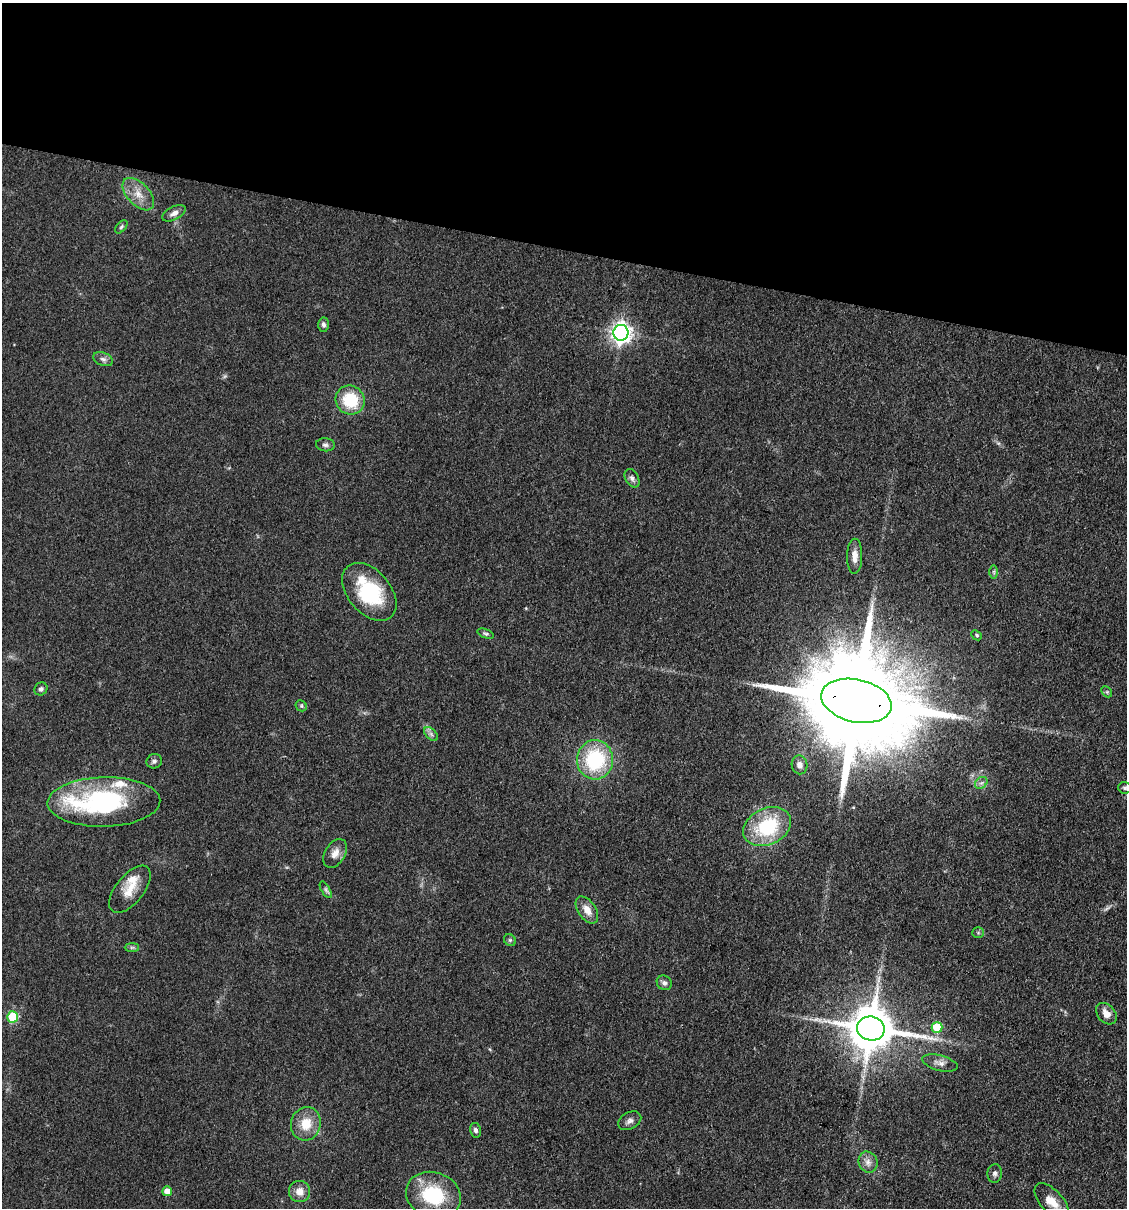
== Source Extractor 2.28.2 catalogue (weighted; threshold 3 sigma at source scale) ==
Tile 2 of 4 x 4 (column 2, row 1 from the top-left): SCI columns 1358-2482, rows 3622-4827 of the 4848 x 4827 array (HDU 1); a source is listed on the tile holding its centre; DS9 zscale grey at full resolution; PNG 1129 x 1210 px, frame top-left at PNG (2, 3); each listed source drawn as its Kron ellipse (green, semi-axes under 4 px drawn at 4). Shown black and unused: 20% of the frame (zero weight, under 3 of 4 exposures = <1% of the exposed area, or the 3 px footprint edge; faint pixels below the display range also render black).
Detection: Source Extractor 2.28.2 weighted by HDU 2 'WHT'; one run over the whole footprint, this tile lists its part. Background 0.0764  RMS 0.0059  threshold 0.0266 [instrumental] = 3 sigma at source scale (4.5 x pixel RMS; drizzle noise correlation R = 1.50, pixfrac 1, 0.05/0.05 arcsec/px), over >= 5 px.
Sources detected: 54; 2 too faint to see at this stretch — neither listed nor drawn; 4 inside a brighter listed object's ellipse — not listed separately; the other 48 listed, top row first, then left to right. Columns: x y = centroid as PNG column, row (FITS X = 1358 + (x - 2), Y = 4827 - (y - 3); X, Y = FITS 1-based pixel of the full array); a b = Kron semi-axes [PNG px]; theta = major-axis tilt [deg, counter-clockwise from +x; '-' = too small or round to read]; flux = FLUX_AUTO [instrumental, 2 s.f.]
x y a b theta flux
138 194 20 11 -46 8.6
174 213 13 6 27 3.2
121 227 7 4 48 1.1
323 325 7 5 -86 1.7
621 333 8 7 - 350
103 359 10 6 -22 2.1
350 400 15 14 - 25
325 445 9 6 -5 1.9
632 478 10 6 -61 2.3
855 556 17 7 89 5
994 572 7 4 -90 1.1
369 592 33 21 -50 43
486 634 9 4 -19 1.1
977 635 6 4 -42 1
41 689 7 6 - 1.7
1107 692 6 4 -46 0.89
856 701 36 21 -12 21000
301 706 6 5 - 0.97
431 734 8 5 -45 1.7
595 760 19 18 - 48
154 761 8 7 - 1.8
799 765 9 8 - 3.3
981 783 7 5 42 1.7
1125 788 6 5 - 1.3
104 802 56 24 1 92
767 827 25 18 25 40
335 853 16 10 59 5
130 889 28 14 51 11
326 890 9 4 -60 1.3
587 910 15 9 -56 5.9
978 933 6 5 - 0.99
510 940 6 5 - 1.2
132 947 7 4 0 1.1
664 983 8 7 - 2
1106 1014 12 8 -49 5.3
13 1017 5 5 - 35
937 1027 5 5 - 23
871 1028 14 12 -10 2800
940 1063 18 7 -15 3.7
630 1121 12 8 28 2.8
306 1124 17 15 74 12
475 1130 7 5 -77 1.7
868 1162 11 9 -66 3.7
995 1173 9 7 86 2
167 1191 5 5 - 5.4
299 1191 11 10 - 5.7
433 1195 28 22 -19 37
1052 1202 22 11 -47 9
Overlapping masked pixels (flux is a lower limit): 2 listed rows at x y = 856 701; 871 1028